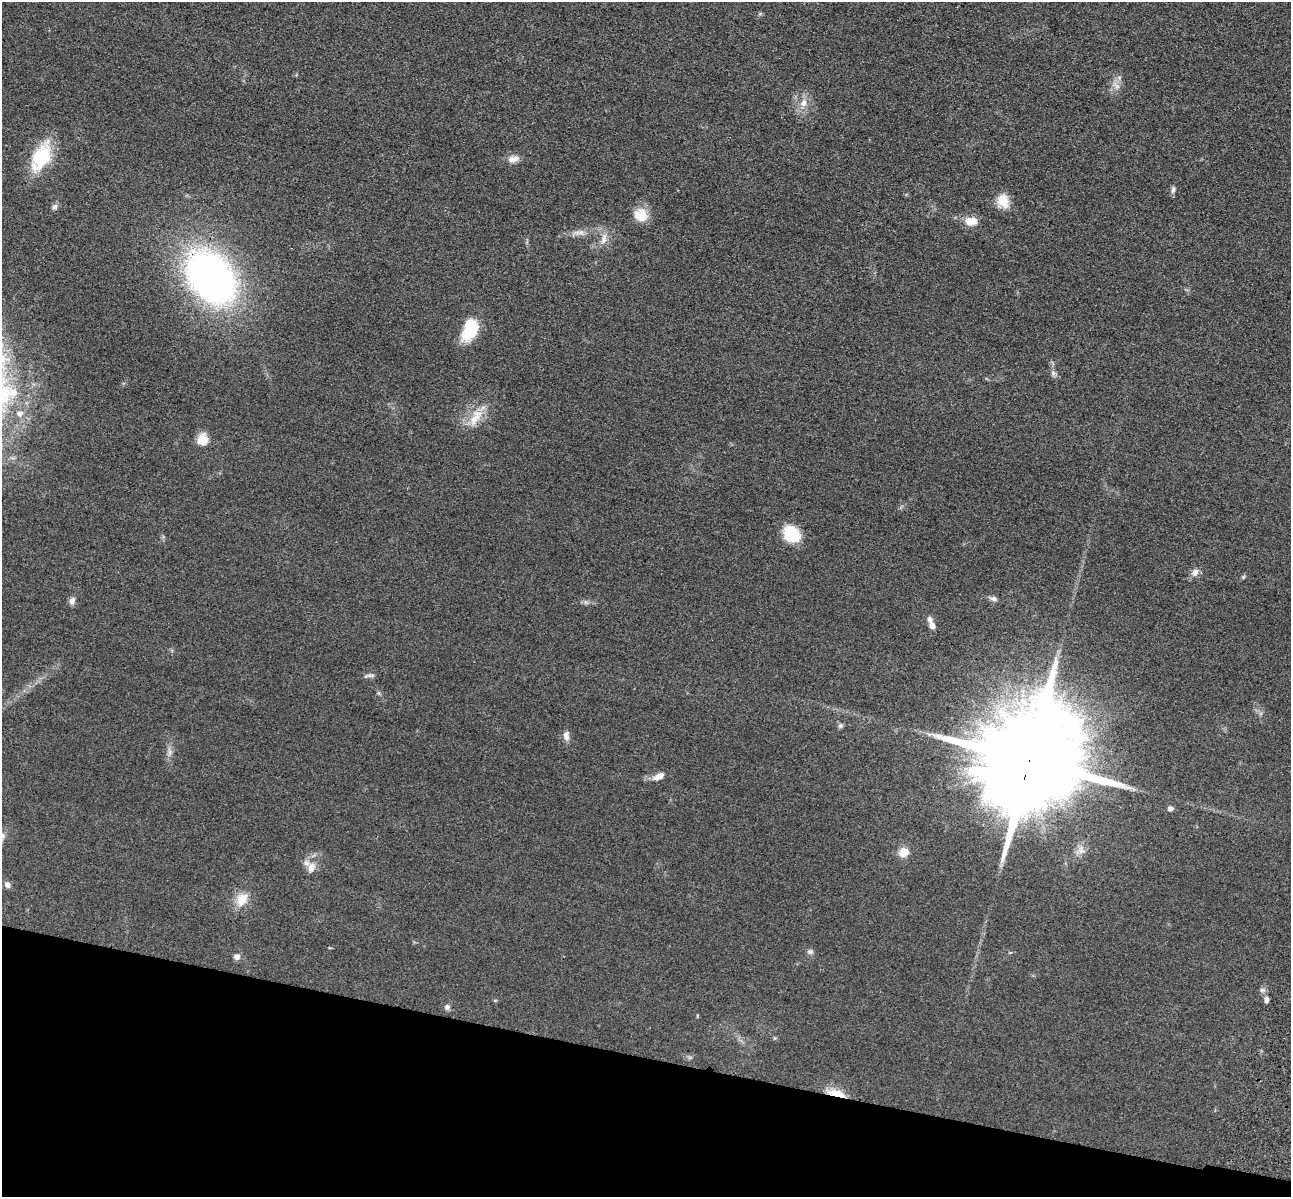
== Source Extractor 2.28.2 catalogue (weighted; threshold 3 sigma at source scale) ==
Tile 15 of 4 x 4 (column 3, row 4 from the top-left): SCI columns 2751-4039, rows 396-1590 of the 5350 x 5365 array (HDU 1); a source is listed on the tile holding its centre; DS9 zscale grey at full resolution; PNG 1293 x 1199 px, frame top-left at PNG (2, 2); no overlay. Shown black and unused: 12% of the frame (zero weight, under 3 of 4 exposures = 9% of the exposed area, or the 3 px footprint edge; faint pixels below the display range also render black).
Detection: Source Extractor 2.28.2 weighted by HDU 2 'WHT'; one run over the whole footprint, this tile lists its part. Background 0.0476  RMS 0.0084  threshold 0.0377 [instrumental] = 3 sigma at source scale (4.5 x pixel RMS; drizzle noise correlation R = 1.50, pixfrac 1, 0.05/0.05 arcsec/px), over >= 5 px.
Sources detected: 46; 1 inside a brighter object's white glare — not listed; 1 inside a brighter listed object's ellipse — not listed separately; the other 44 listed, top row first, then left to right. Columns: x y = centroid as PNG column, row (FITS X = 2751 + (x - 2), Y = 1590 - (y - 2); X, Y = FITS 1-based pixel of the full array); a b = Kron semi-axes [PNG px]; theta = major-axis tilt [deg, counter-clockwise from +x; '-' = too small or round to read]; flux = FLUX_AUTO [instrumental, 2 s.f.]
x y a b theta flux
1116 85 13 6 -53 3.8
803 103 12 10 67 7.2
41 157 37 19 63 39
513 159 16 9 11 5.9
1173 189 10 6 73 2.4
1003 201 18 15 -83 12
55 207 8 7 - 2.5
642 216 22 14 88 13
971 221 16 9 -3 12
581 232 9 8 - 4.1
603 240 11 7 31 4.7
211 277 45 32 -50 410
472 330 31 15 45 24
2 359 16 12 -62 14
1053 373 8 6 -89 2.3
20 414 7 6 - 3.7
475 418 25 11 53 14
202 439 14 12 83 11
791 534 19 15 -41 27
1195 573 12 8 50 4.6
1243 577 5 5 - 1.1
993 599 8 6 -22 2.9
72 601 9 7 73 3.5
586 602 7 4 18 1.8
932 625 7 6 - 4.5
371 675 14 5 1 2.4
840 726 7 6 - 1.9
566 736 12 7 -86 4.4
170 752 15 6 88 4.2
1030 760 32 22 67 32000
658 776 17 8 27 6.1
1170 808 7 7 - 2.8
1080 850 15 11 54 6.6
904 852 12 10 28 9.4
311 868 16 11 79 8.7
7 885 8 7 - 3.4
242 899 21 15 58 13
810 952 9 7 -14 2.4
237 957 7 7 - 3.9
1263 990 8 6 1 2.4
1266 1000 8 5 90 2.6
447 1007 7 7 - 2.6
775 1038 6 4 90 0.92
836 1093 24 8 -13 14
Overlapping masked pixels (flux is a lower limit): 3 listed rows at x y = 211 277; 1030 760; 836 1093
Isophote crosses this tile's border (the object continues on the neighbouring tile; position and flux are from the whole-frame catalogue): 1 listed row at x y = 2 359